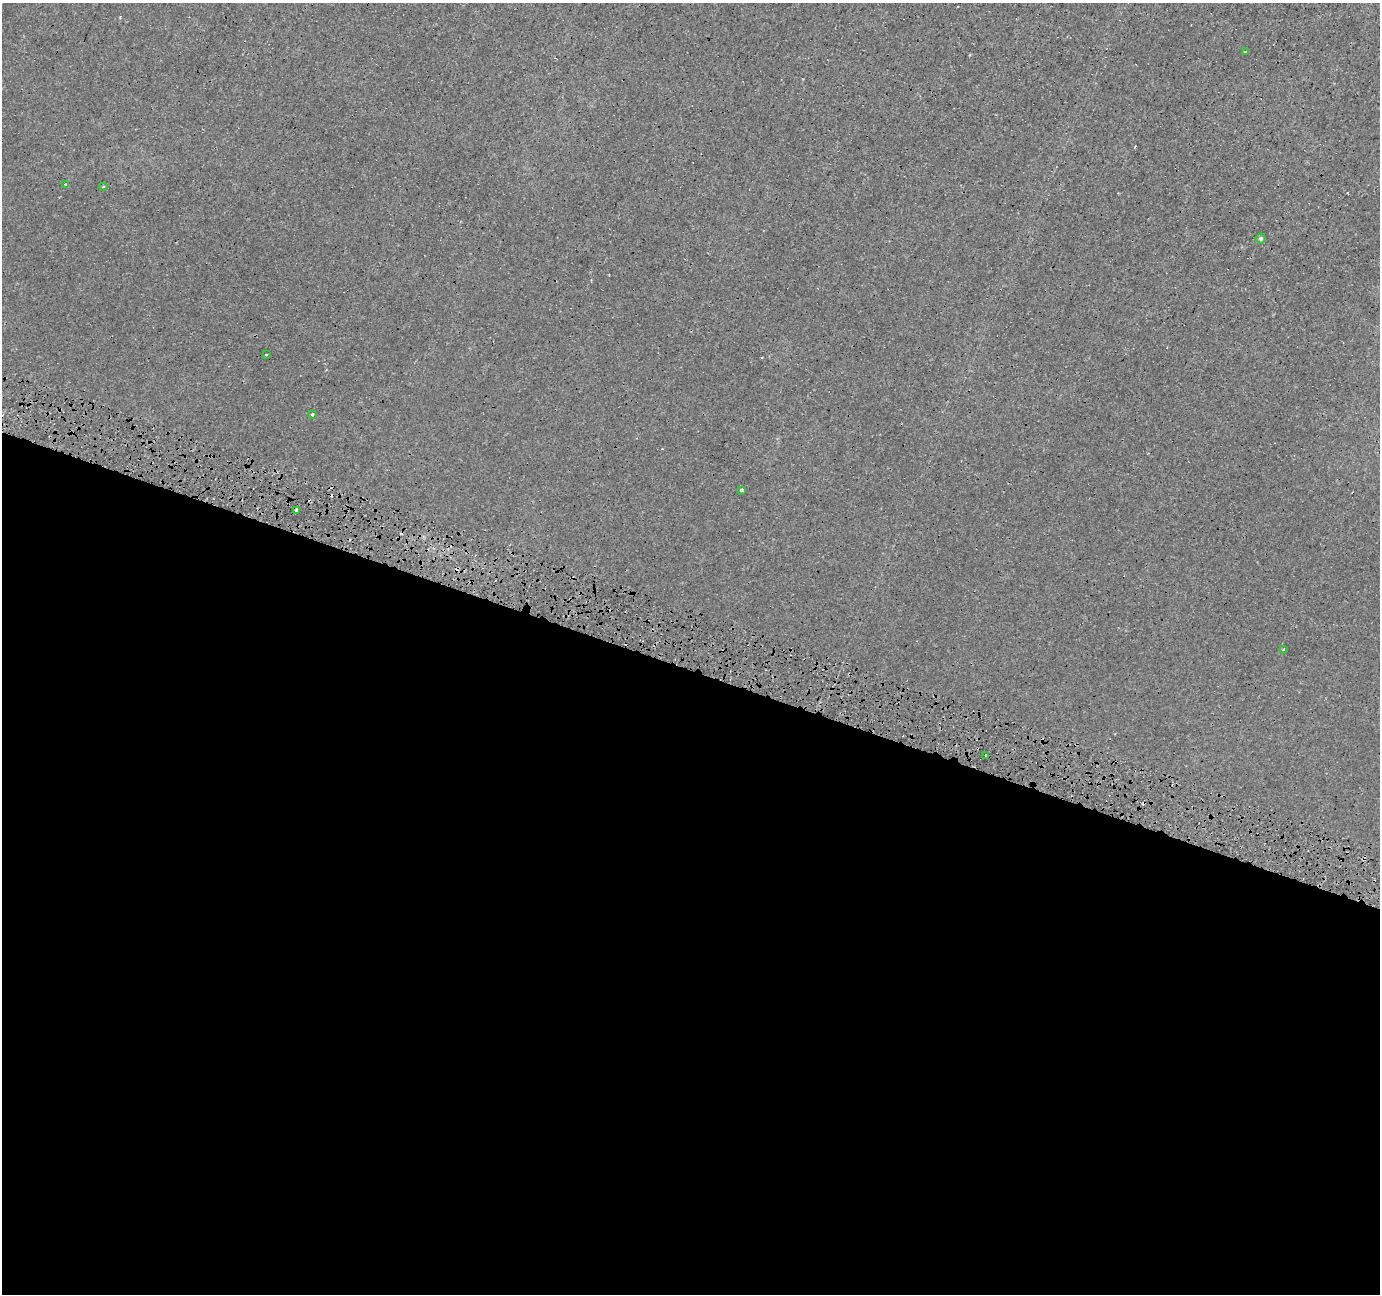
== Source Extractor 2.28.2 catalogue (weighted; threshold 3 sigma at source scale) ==
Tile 14 of 4 x 4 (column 2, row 4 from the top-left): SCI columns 1384-2761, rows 275-1566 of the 5539 x 5708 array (HDU 1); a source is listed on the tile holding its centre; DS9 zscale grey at full resolution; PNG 1382 x 1296 px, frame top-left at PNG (2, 3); each listed source drawn as its Kron ellipse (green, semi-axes under 4 px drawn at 4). Shown black and unused: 49% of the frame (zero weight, under 3 of 5 exposures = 3% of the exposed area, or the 3 px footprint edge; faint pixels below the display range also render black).
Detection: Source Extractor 2.28.2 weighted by HDU 2 'WHT'; one run over the whole footprint, this tile lists its part. Background 9.24e-04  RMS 0.0011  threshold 0.00484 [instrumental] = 3 sigma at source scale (4.5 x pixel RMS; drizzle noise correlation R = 1.50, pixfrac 1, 0.0396/0.0396 arcsec/px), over >= 5 px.
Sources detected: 14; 4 cosmic-ray / hot-pixel residue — neither listed nor drawn; the other 10 listed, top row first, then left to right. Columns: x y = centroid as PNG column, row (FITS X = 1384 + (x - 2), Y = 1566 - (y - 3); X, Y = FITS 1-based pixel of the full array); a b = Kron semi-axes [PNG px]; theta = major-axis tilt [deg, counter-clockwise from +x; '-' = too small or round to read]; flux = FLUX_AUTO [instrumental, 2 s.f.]
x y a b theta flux
1246 52 3 3 - 0.34
66 184 4 3 - 0.14
103 187 4 3 - 0.16
1261 238 5 4 - 0.19
266 354 3 3 - 0.15
312 414 3 2 - 0.13
741 490 3 3 - 0.25
297 510 4 3 - 1.2
1284 649 4 2 - 0.084
986 756 3 3 - 0.34